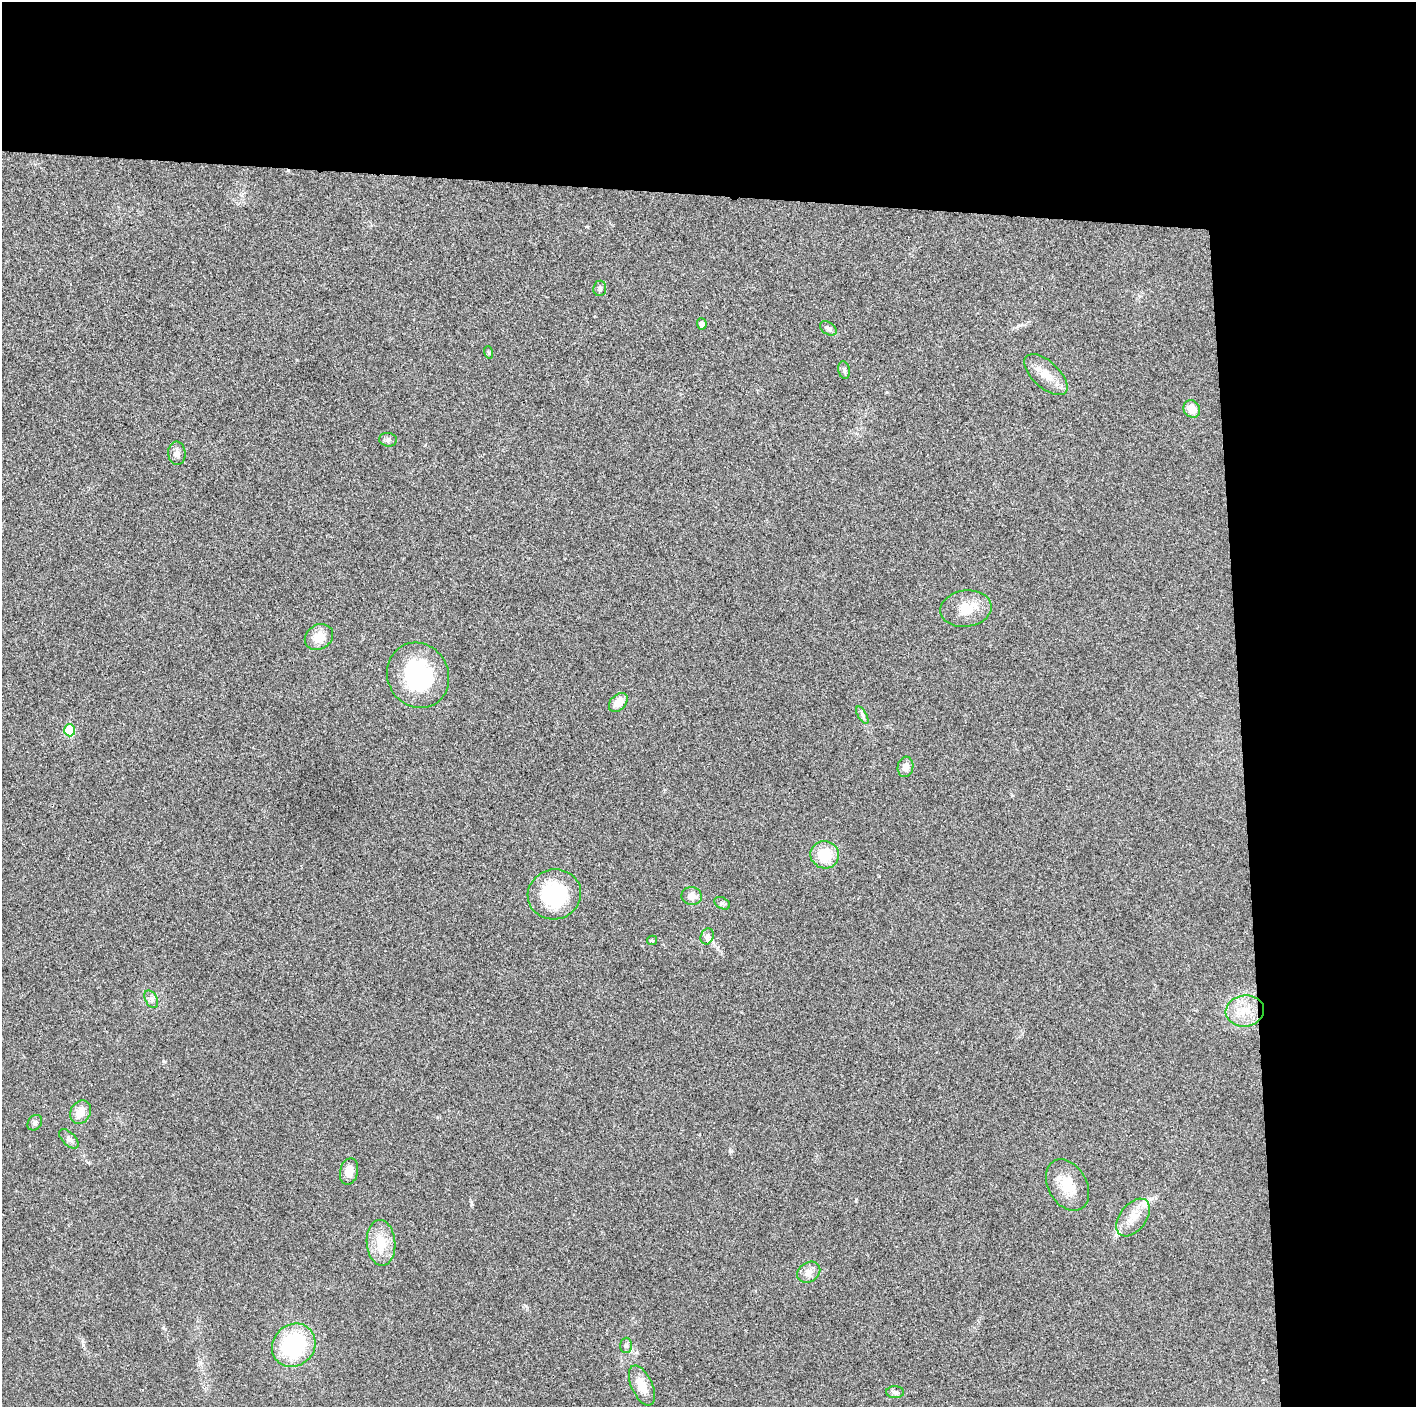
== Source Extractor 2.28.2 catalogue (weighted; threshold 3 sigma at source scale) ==
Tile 3 of 3 x 3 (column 3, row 1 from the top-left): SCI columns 2829-4242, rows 2830-4234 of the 4249 x 4237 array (HDU 1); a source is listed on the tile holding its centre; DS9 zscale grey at full resolution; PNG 1418 x 1409 px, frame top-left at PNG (2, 2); each listed source drawn as its Kron ellipse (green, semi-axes under 4 px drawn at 4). Shown black and unused: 24% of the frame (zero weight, under 3 of 4 exposures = <1% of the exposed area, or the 3 px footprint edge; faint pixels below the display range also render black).
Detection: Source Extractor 2.28.2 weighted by HDU 2 'WHT'; one run over the whole footprint, this tile lists its part. Background 0.0197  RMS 0.0056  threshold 0.025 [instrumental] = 3 sigma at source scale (4.5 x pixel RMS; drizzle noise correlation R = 1.50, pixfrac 1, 0.05/0.05 arcsec/px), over >= 5 px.
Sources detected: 37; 1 inside a brighter listed object's ellipse — not listed separately; the other 36 listed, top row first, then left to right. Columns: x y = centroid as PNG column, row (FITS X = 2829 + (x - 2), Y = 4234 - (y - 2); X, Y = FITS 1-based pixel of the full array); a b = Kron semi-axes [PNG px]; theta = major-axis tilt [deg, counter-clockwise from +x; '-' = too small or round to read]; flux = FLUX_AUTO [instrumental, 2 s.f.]
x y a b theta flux
600 288 7 6 - 1.4
702 324 6 5 - 2.5
828 328 9 6 -33 1.6
488 352 6 4 -71 0.67
844 370 9 5 -80 1.4
1046 375 26 13 -43 8.8
1192 409 9 8 - 7
388 440 9 7 -8 1.6
177 453 11 8 -86 2.9
966 609 26 18 7 12
319 637 15 12 33 7.9
418 675 33 30 -61 54
618 702 11 7 46 6.7
862 715 10 4 -60 1.5
70 730 6 5 - 27
905 767 10 8 82 4.2
825 855 14 13 - 16
554 894 27 25 15 41
692 896 10 9 - 4.2
722 903 8 5 -28 1.2
707 936 8 6 70 1.8
652 940 5 4 - 0.75
151 999 9 6 -60 2
1245 1011 19 15 7 12
80 1112 12 10 61 7.5
35 1123 8 6 50 1.8
69 1139 12 6 -45 2.2
349 1171 13 9 77 6.8
1067 1185 28 19 -61 14
1133 1218 21 13 52 8.8
381 1243 23 14 -85 14
809 1272 12 9 33 4.1
294 1345 23 20 43 49
626 1345 7 6 - 1.3
642 1386 21 10 -65 9
895 1392 9 6 -2 1.6
Unlisted compact peaks at least as high as the median listed source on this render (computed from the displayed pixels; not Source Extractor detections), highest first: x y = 731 1151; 83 1345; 163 1061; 471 1202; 526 1306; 856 1200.